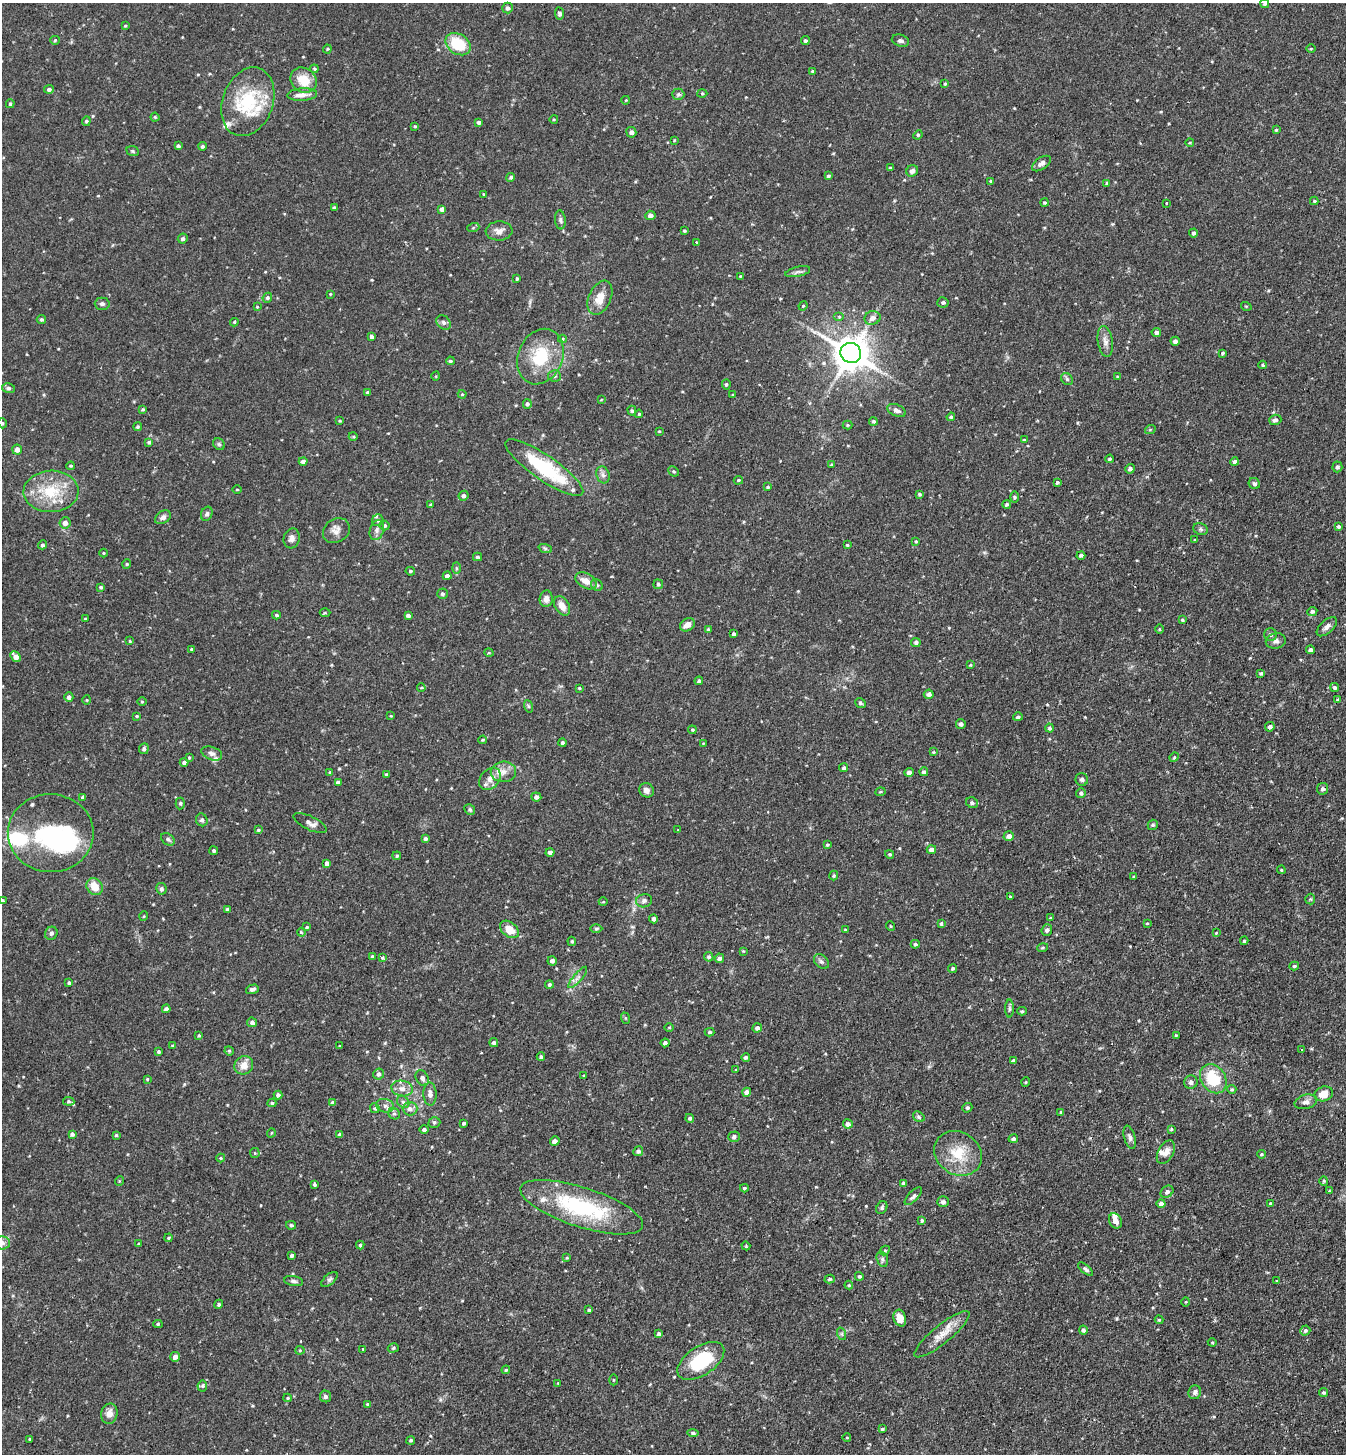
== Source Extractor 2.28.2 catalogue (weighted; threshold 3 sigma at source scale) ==
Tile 6 of 4 x 4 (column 2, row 2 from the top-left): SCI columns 1545-2888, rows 2935-4386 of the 5914 x 5870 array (HDU 1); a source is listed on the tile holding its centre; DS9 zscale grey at full resolution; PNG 1348 x 1456 px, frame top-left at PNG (2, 3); each listed source drawn as its Kron ellipse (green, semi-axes under 4 px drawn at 4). Shown black and unused: <1% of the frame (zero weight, under 2 of 3 exposures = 3% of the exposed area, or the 3 px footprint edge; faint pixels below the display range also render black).
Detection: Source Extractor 2.28.2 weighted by HDU 2 'WHT'; one run over the whole footprint, this tile lists its part. Background 0.114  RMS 0.0066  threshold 0.0297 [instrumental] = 3 sigma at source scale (4.5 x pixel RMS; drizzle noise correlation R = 1.50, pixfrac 1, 0.05/0.05 arcsec/px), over >= 5 px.
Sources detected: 431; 3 inside a brighter object's white glare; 1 cosmic-ray / hot-pixel residue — neither listed nor drawn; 12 inside a brighter listed object's ellipse — not listed separately; the other 415 listed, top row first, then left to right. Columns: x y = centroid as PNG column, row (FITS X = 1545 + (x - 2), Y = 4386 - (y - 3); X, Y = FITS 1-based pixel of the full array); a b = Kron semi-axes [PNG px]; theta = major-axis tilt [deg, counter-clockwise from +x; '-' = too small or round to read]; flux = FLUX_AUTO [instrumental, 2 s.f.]
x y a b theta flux
1265 3 4 4 - 1.3
507 8 5 5 - 1.9
559 13 6 4 -81 1.7
125 26 4 3 - 0.59
55 40 4 4 - 0.68
805 41 4 4 - 1.2
900 41 9 6 -17 1.8
458 44 13 10 -34 23
327 49 4 4 - 0.67
1311 49 5 3 - 0.58
314 69 4 3 - 0.75
813 71 3 3 - 0.89
304 80 14 12 -38 13
945 84 3 3 - 0.62
49 89 5 4 - 1.5
702 93 5 3 - 0.74
678 94 6 6 - 1.3
302 95 15 6 3 3.8
626 100 4 3 - 0.48
248 102 35 25 70 38
10 104 4 4 - 0.92
155 117 4 4 - 0.78
554 119 4 3 - 0.55
86 121 5 4 - 0.84
479 122 4 4 - 1.4
415 126 4 4 - 0.57
1276 130 3 3 - 0.63
631 132 5 5 - 2.1
918 135 5 4 - 0.72
674 140 4 3 - 0.49
1190 143 4 3 - 0.52
178 146 4 3 - 1.3
202 146 4 4 - 1.3
133 151 6 5 - 0.9
1041 163 11 6 34 2.3
890 168 4 4 - 0.76
912 171 6 5 - 1.9
828 176 4 3 - 0.89
511 177 4 4 - 1.1
991 181 4 3 - 0.82
1107 183 4 4 - 1.3
484 194 3 3 - 0.54
1314 201 4 4 - 0.68
1045 203 4 4 - 0.85
1166 203 2 2 - 0.53
334 208 4 3 - 1.1
442 209 4 4 - 2.4
650 215 5 4 - 2.3
560 220 9 5 -85 1.6
473 228 6 4 19 0.81
499 231 13 9 3 3.9
684 231 3 2 - 0.65
1193 233 4 4 - 1.5
183 239 5 4 - 1.4
696 242 3 2 - 0.79
798 272 13 5 12 1.9
740 276 3 2 - 0.42
517 279 3 3 - 0.95
330 294 3 2 - 0.47
267 298 5 4 - 1.1
600 298 18 11 65 8.5
943 302 5 5 - 1.4
102 304 7 6 - 1.8
803 306 5 4 - 0.67
1246 306 5 3 - 0.56
257 307 3 3 - 0.53
839 316 5 3 - 0.75
872 318 8 6 22 3.1
41 320 5 4 - 1
234 322 4 3 - 0.65
444 323 8 6 -46 1.8
1156 332 5 4 - 1.8
371 337 4 3 - 1.9
562 339 4 3 - 0.71
1105 341 15 7 -81 3.7
1175 341 4 4 - 1.6
851 353 10 10 - 1300
1222 353 4 3 - 0.77
540 357 29 22 67 27
450 361 4 3 - 0.9
1263 365 4 4 - 0.69
436 376 5 3 - 0.48
554 376 6 5 - 1.4
1117 377 4 3 - 0.54
1067 379 6 5 - 1.1
726 384 5 4 - 1
8 388 6 5 - 1.2
367 392 4 3 - 0.74
462 394 4 4 - 0.64
733 395 3 3 - 0.75
601 400 3 2 - 0.42
527 404 5 4 - 1.3
143 409 4 3 - 0.79
897 410 10 5 -24 2.3
632 411 5 3 - 0.93
639 414 4 3 - 0.6
951 417 4 4 - 1.1
1275 420 6 5 - 1.7
340 421 3 3 - 0.65
873 421 4 4 - 1
2 423 5 3 - 0.65
847 425 5 4 - 0.72
138 427 4 4 - 0.81
1150 430 5 3 - 0.57
659 431 4 2 - 0.47
353 436 4 3 - 0.64
1024 440 3 3 - 0.7
149 442 4 4 - 1.1
219 444 6 5 - 0.99
17 450 5 5 - 2.7
1110 459 4 3 - 0.88
303 462 4 4 - 3
1234 462 4 4 - 1.5
831 465 4 4 - 1.2
71 466 4 3 - 0.77
1337 467 5 5 - 1.4
544 468 46 12 -35 47
1130 469 5 4 - 1.9
674 471 5 4 - 0.93
603 475 9 6 -72 2.2
738 480 5 4 - 0.67
1057 482 4 4 - 1.1
1254 483 6 5 - 1.2
768 487 4 3 - 0.7
237 489 4 3 - 0.49
51 491 27 21 2 24
919 494 4 3 - 0.97
464 496 5 4 - 1.4
1015 497 6 3 -89 0.78
1007 504 4 4 - 1.1
431 505 4 4 - 0.86
207 514 7 5 69 1.6
163 517 8 6 34 2.2
378 520 6 5 - 1.4
65 523 5 5 - 3.1
385 525 5 5 - 1.1
1339 527 3 3 - 1.1
1201 529 7 5 -23 1.4
377 530 10 7 72 2.5
336 531 14 11 36 4.4
292 538 10 8 75 2.7
1195 540 3 2 - 0.57
916 541 4 3 - 0.63
42 545 4 4 - 1.2
847 545 3 3 - 0.67
545 548 7 4 -19 1.1
103 553 4 3 - 0.52
1081 555 4 3 - 1.4
477 557 4 3 - 0.92
127 564 4 4 - 0.7
456 568 6 4 -88 0.86
410 571 5 3 - 0.83
447 576 4 4 - 2.2
586 581 11 7 -29 5.2
658 584 5 4 - 0.78
597 585 6 5 - 1.2
101 587 4 4 - 0.96
442 594 5 5 - 1.4
546 599 8 6 82 3.4
562 606 10 7 -59 5.2
1312 611 5 4 - 1.4
325 613 5 3 - 0.62
276 615 4 3 - 0.88
408 615 4 3 - 1.7
85 619 3 3 - 0.65
1182 620 4 3 - 0.87
687 625 8 6 32 3.9
1327 627 12 6 42 2.5
708 629 4 4 - 0.63
1159 629 5 3 - 0.6
733 634 4 4 - 1.1
1271 635 6 6 - 1.3
130 641 4 3 - 0.66
1276 641 10 7 12 2.3
916 642 5 4 - 1.3
192 649 3 3 - 1.7
1311 650 4 4 - 1.9
489 653 4 3 - 0.51
16 656 6 4 -48 4.7
970 665 3 3 - 0.56
1261 673 4 3 - 0.96
699 681 4 4 - 1.4
1334 687 5 4 - 1.3
421 688 4 3 - 0.58
579 688 3 3 - 0.62
929 694 5 4 - 2.1
69 697 5 4 - 1.7
87 700 5 3 - 0.57
1337 700 3 3 - 2.7
142 702 5 3 - 0.61
860 703 5 4 - 1.3
528 706 6 4 -71 0.85
137 716 4 3 - 0.64
391 716 3 2 - 0.42
1018 717 5 4 - 1.3
961 724 5 4 - 1.8
1270 727 5 4 - 1.8
1050 728 4 4 - 1.3
692 730 4 3 - 0.76
483 740 4 3 - 0.72
562 743 4 4 - 1.1
703 743 4 2 - 0.46
144 749 5 5 - 1.3
934 752 4 3 - 0.59
212 753 11 6 -20 2.2
189 757 4 3 - 0.61
1174 757 5 4 - 0.76
184 762 4 4 - 1.7
844 768 4 4 - 1.2
330 772 4 3 - 0.61
503 772 12 10 2 5.6
909 772 5 4 - 2
924 772 4 4 - 1.5
386 774 4 3 - 0.79
490 779 12 9 48 5.1
1082 779 6 6 - 1.4
338 783 4 4 - 2.1
1322 789 5 5 - 1.7
646 790 7 6 - 2.7
880 792 5 3 - 0.7
1081 793 5 5 - 1.5
83 797 3 3 - 1.1
536 797 5 4 - 1.9
180 803 6 4 88 0.94
972 803 6 5 - 1.6
470 810 6 5 - 0.98
202 820 6 5 - 1.5
310 823 18 7 -26 3.3
1153 825 5 5 - 1
258 830 4 4 - 0.76
678 830 3 3 - 0.43
51 833 43 39 -3 68
1009 836 5 5 - 2.7
168 839 7 5 -37 1.6
426 839 4 4 - 1.4
827 845 4 3 - 0.81
931 850 5 4 - 2.9
214 851 4 4 - 0.94
550 852 4 4 - 2.3
890 854 4 4 - 0.86
397 856 4 3 - 0.8
327 863 4 4 - 2.7
1281 870 4 3 - 0.72
834 876 5 4 - 0.88
1134 877 3 3 - 0.75
95 887 9 7 -52 9
161 889 6 5 - 1.6
1010 896 4 2 - 0.46
1310 899 5 5 - 0.89
2 900 3 3 - 0.93
644 901 8 6 18 2
603 902 4 3 - 0.53
227 909 4 4 - 1.1
144 916 5 3 - 0.5
1050 918 4 3 - 0.52
653 919 4 3 - 1.6
941 923 4 3 - 0.75
1147 923 3 3 - 0.52
890 926 5 3 - 0.53
307 927 4 4 - 0.7
509 929 10 7 -40 8.9
596 929 6 4 0 0.89
845 930 4 3 - 0.6
1047 930 6 5 - 1.4
301 932 4 3 - 0.54
51 933 7 6 - 2
1216 933 4 3 - 0.43
572 941 5 4 - 0.76
1244 941 4 3 - 0.87
915 944 4 4 - 1.1
1043 948 5 3 - 0.74
743 951 4 4 - 0.58
372 956 4 3 - 0.75
709 957 5 4 - 1.1
382 958 3 3 - 1.5
719 958 5 4 - 1.7
552 961 4 4 - 1.9
821 962 9 6 -47 1.7
1294 966 5 3 - 1
953 968 5 4 - 1
578 977 13 4 49 2.2
69 983 3 3 - 1
549 985 4 4 - 1
252 989 6 4 17 1.6
166 1009 4 4 - 1.6
1010 1009 9 4 -90 1.2
1022 1011 5 4 - 0.84
625 1018 6 3 -71 0.68
252 1022 5 4 - 1.9
669 1027 4 3 - 0.58
757 1028 5 4 - 1.9
710 1032 5 4 - 1
199 1035 3 3 - 0.66
1176 1035 3 2 - 0.53
494 1043 4 4 - 1.4
665 1043 4 4 - 1.7
173 1046 4 3 - 0.74
339 1046 3 2 - 0.78
1301 1049 2 2 - 0.63
229 1051 5 4 - 0.78
159 1052 3 3 - 1
541 1057 4 4 - 1.1
746 1057 4 4 - 1.1
1013 1061 4 3 - 1.5
244 1065 9 8 - 5.9
735 1069 3 3 - 1.4
379 1074 5 5 - 1.9
584 1075 3 2 - 0.49
422 1078 8 6 -62 2.4
147 1079 4 3 - 0.65
1213 1079 16 12 -54 23
1026 1082 5 3 - 0.61
1191 1082 7 6 - 2.2
402 1088 11 7 -10 4.2
1232 1089 4 4 - 0.82
747 1092 4 4 - 2.9
430 1094 11 6 -88 3.1
1324 1094 9 7 20 7.4
278 1095 4 4 - 1.7
69 1101 5 4 - 0.94
403 1102 7 5 -43 1.5
1306 1102 11 7 15 2.7
272 1103 4 3 - 1.2
332 1103 4 4 - 2.1
385 1106 9 6 -13 2.4
375 1108 5 4 - 1.1
967 1108 5 4 - 1.1
410 1109 7 6 - 2.9
1061 1112 4 3 - 0.77
394 1114 6 5 - 1.2
919 1117 6 5 - 1.1
690 1118 4 4 - 1.3
434 1122 6 5 - 1.1
464 1123 3 3 - 1.2
848 1124 5 4 - 3
424 1129 4 4 - 1.4
1171 1129 4 4 - 0.69
271 1133 4 3 - 0.47
72 1134 4 3 - 1.6
340 1134 4 3 - 1.6
116 1135 4 4 - 0.82
734 1137 6 5 - 1.3
1130 1137 12 5 -74 2.1
1013 1139 5 4 - 1.3
555 1141 5 4 - 2.1
638 1151 5 4 - 1.5
1166 1152 13 7 59 3.7
255 1153 5 5 - 0.73
958 1153 25 21 -34 19
1261 1154 4 3 - 0.73
221 1158 4 4 - 0.63
119 1181 5 3 - 0.55
1324 1181 5 4 - 0.71
904 1183 4 4 - 1.6
314 1184 4 3 - 1.1
744 1188 4 3 - 0.76
1330 1191 4 3 - 0.63
1167 1192 7 5 41 1.9
913 1196 11 5 46 1.7
943 1202 6 5 - 1.5
1161 1203 4 4 - 2
1270 1203 3 3 - 0.45
582 1207 64 20 -18 64
882 1207 7 5 61 1.2
922 1220 4 3 - 0.99
1115 1221 8 6 -64 3.4
291 1225 5 4 - 1.2
169 1238 4 3 - 0.75
2 1243 8 6 0 2.2
139 1244 3 3 - 0.67
360 1245 4 4 - 0.91
746 1246 4 3 - 0.65
885 1250 5 4 - 0.89
292 1255 3 3 - 1.4
567 1258 4 3 - 0.66
882 1259 8 5 -73 1.4
1086 1269 9 4 -40 1.3
859 1276 4 4 - 1.2
329 1279 10 5 41 1.5
830 1279 5 4 - 0.82
294 1281 9 5 -10 1.7
1277 1281 3 3 - 1.1
849 1285 4 4 - 0.64
1186 1302 5 3 - 0.57
219 1304 5 4 - 1.1
589 1310 4 3 - 1.2
900 1318 8 6 -73 6.9
1159 1320 4 4 - 0.64
158 1324 4 4 - 0.83
1083 1330 4 4 - 1.5
1305 1330 5 5 - 1.3
659 1334 4 3 - 1.2
842 1334 6 4 -72 0.92
942 1334 35 9 40 9.5
1212 1342 4 4 - 0.66
393 1348 5 4 - 1.1
363 1349 3 2 - 0.61
300 1350 4 4 - 0.72
175 1357 5 4 - 3.3
701 1361 26 14 34 33
506 1370 4 4 - 0.84
613 1380 5 3 - 0.61
558 1383 4 4 - 0.51
202 1386 5 5 - 1.1
1195 1392 7 6 - 1.8
1324 1393 4 4 - 1
325 1396 6 5 - 1.6
288 1398 4 4 - 0.73
367 1404 4 3 - 0.73
109 1414 10 8 77 4.8
882 1429 4 3 - 1
693 1433 5 4 - 1.3
847 1438 4 3 - 0.41
30 1439 3 3 - 0.74
411 1440 4 4 - 1.1
Isophote crosses this tile's border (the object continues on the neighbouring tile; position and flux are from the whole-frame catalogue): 3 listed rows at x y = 1265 3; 2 900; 2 1243